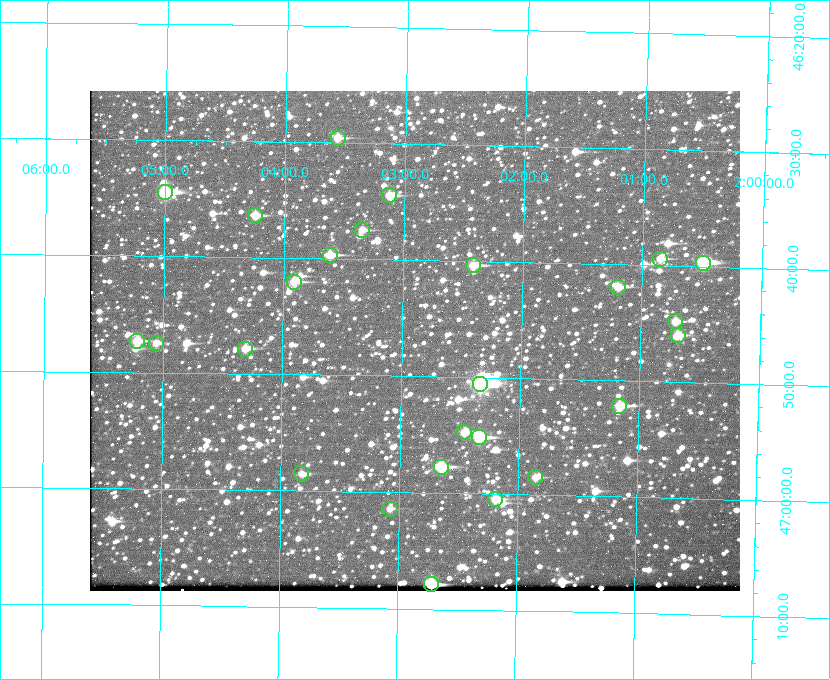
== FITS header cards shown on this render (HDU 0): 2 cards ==
NAXIS1  =                  650 / Width of table row in bytes
NAXIS2  =                  500 / Number of rows in table

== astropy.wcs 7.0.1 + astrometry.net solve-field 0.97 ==
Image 650 x 500 px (HDU 0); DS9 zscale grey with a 90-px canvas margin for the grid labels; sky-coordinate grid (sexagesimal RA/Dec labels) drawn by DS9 from the SOLVED WCS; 26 Tycho-2 reference stars matched to detected sources circled (green)
Header WCS: none
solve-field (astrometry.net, Tycho-2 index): SOLVED blind (the file carries no WCS)
Solved WCS: RA---TAN-SIP/DEC--TAN-SIP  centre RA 02:02:53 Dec +46:47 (30.72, +46.78 deg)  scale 5.17 arcsec/px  FOV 56.0' x 43.0'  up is +179 deg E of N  parity flipped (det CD > 0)
(file carries no celestial WCS; the grid is the blind solution)
Tycho-2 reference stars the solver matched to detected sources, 26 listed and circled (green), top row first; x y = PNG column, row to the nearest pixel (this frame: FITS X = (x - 90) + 1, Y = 500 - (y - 91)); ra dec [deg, ICRS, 3 dp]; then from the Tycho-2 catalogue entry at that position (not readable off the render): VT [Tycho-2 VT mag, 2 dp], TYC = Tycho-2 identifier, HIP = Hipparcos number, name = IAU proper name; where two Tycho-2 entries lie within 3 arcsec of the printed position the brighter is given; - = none
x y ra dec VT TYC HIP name
338 138 30.892 +46.493 10.70 3280-490-1 - -
165 192 31.250 +46.575 8.43 3281-919-1 - -
389 195 30.782 +46.574 10.16 3280-645-1 - -
255 215 31.061 +46.606 9.99 3281-582-1 - -
362 230 30.837 +46.625 10.69 3280-1254-1 - -
330 255 30.904 +46.661 9.60 3280-781-1 - -
660 259 30.213 +46.657 10.42 3280-803-1 - -
703 263 30.124 +46.661 9.43 3280-672-1 - -
473 265 30.604 +46.672 9.47 3280-908-1 - -
294 282 30.978 +46.700 9.85 3281-909-1 - -
618 287 30.300 +46.699 10.25 3280-1695-1 - -
675 321 30.179 +46.746 10.21 3280-486-1 - -
678 335 30.172 +46.766 10.54 3280-993-1 - -
137 341 31.305 +46.788 10.64 3281-663-1 - -
156 343 31.264 +46.791 10.76 3281-86-1 - -
245 349 31.078 +46.798 10.61 3281-114-1 - -
480 384 30.583 +46.843 7.07 3280-746-1 9508 -
619 406 30.291 +46.869 9.33 3280-1647-1 - -
464 432 30.615 +46.912 10.08 3284-203-1 - -
479 437 30.584 +46.919 9.47 3284-629-1 - -
441 467 30.663 +46.962 9.31 3284-347-1 - -
301 473 30.956 +46.975 11.27 3285-185-1 - -
535 477 30.464 +46.975 10.61 3284-511-1 - -
495 499 30.548 +47.007 10.42 3284-727-1 - -
390 509 30.769 +47.024 11.20 3284-681-1 - -
431 584 30.679 +47.131 10.02 3284-307-1 - -